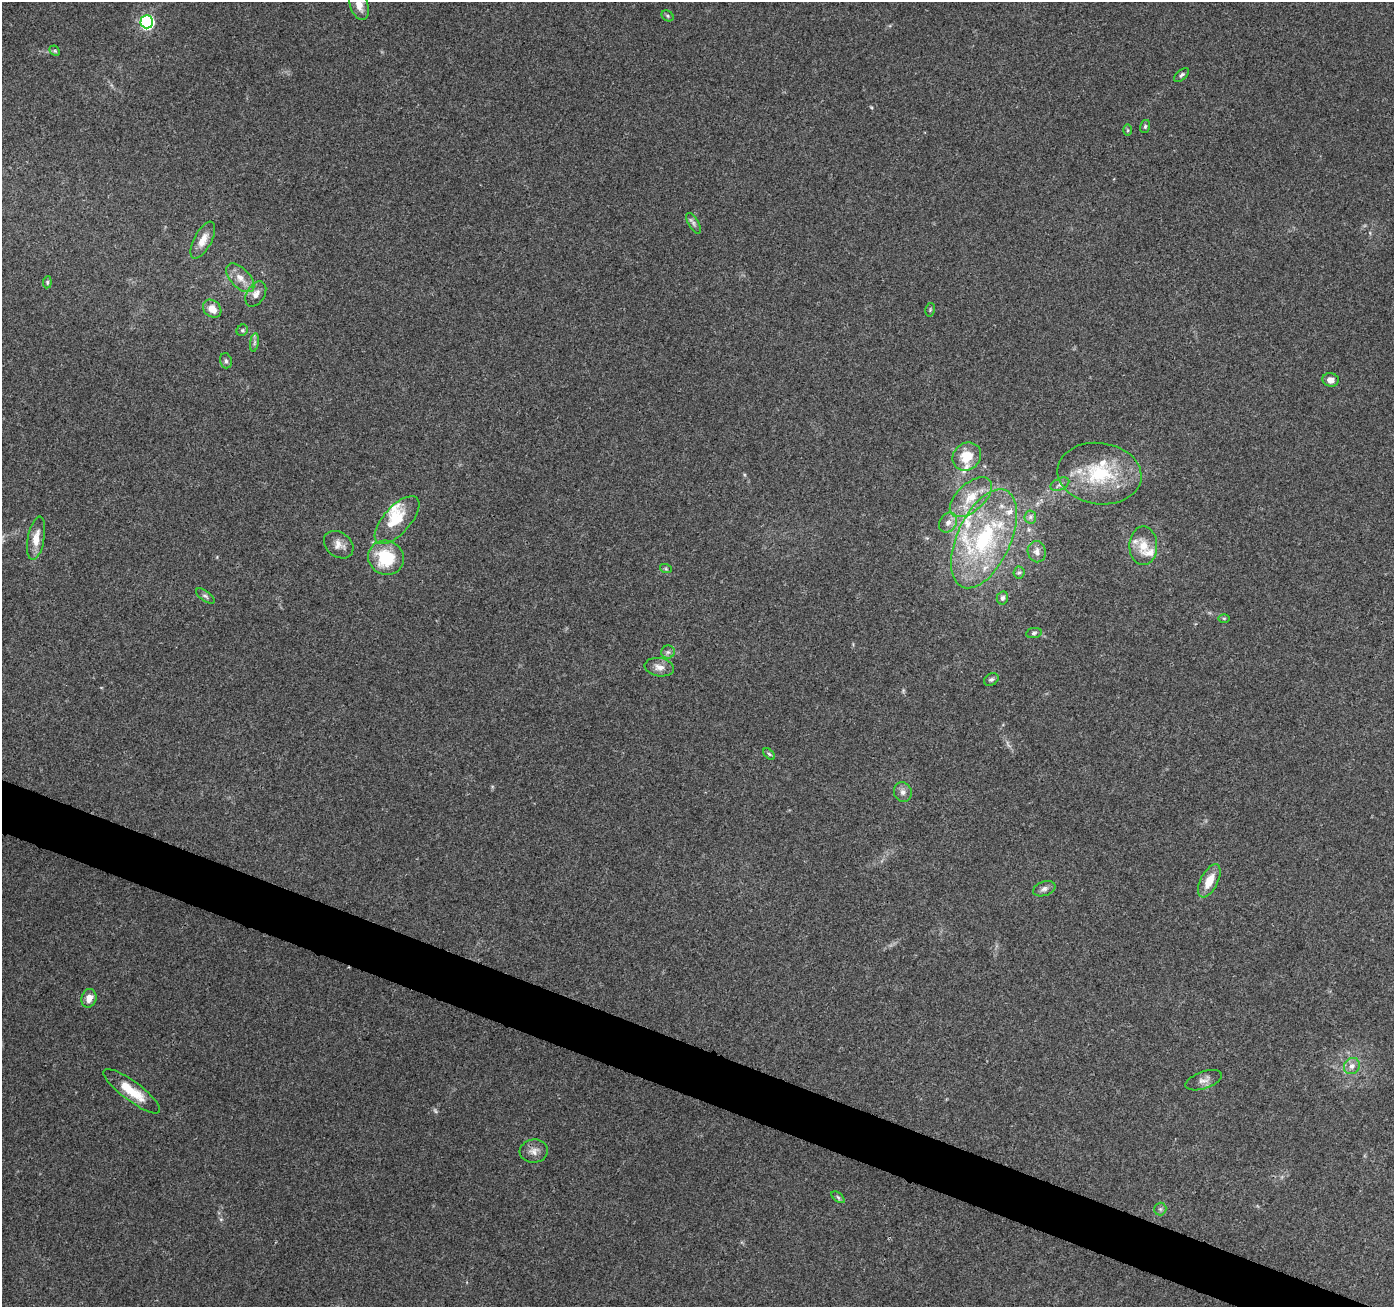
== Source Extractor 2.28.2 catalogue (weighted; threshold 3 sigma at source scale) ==
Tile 6 of 4 x 4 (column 2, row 2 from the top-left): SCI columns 1409-2800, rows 2894-4198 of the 5593 x 5721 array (HDU 1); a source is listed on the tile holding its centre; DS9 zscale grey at full resolution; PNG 1396 x 1309 px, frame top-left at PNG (2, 2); each listed source drawn as its Kron ellipse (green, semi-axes under 4 px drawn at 4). Shown black and unused: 4% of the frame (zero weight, under 3 of 4 exposures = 1% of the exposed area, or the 3 px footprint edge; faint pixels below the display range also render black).
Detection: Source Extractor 2.28.2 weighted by HDU 2 'WHT'; one run over the whole footprint, this tile lists its part. Background 0.0744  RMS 0.0045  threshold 0.0202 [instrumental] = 3 sigma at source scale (4.5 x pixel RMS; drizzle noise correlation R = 1.50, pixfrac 1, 0.0396/0.0396 arcsec/px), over >= 5 px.
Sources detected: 65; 2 too faint to see at this stretch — neither listed nor drawn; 12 inside a brighter listed object's ellipse — not listed separately; the other 51 listed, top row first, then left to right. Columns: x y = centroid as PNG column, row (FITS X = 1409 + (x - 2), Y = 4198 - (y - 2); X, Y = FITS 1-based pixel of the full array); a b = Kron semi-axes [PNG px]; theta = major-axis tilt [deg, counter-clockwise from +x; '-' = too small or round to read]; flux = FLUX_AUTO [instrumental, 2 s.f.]
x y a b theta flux
359 5 15 9 -71 4.6
667 16 6 5 - 0.69
147 22 6 6 - 88
55 51 6 4 -44 0.63
1181 75 9 4 42 1
1145 126 6 5 - 0.77
1128 130 6 4 -90 0.58
694 223 11 5 -61 1.4
203 240 20 8 62 5
240 278 18 9 -46 5
47 282 6 4 83 0.63
256 294 14 9 58 3.2
212 309 10 8 -41 4.8
930 310 7 4 79 0.69
242 330 6 5 - 0.78
254 342 9 4 81 1.1
226 361 8 5 -75 1
1331 380 8 7 - 2.6
967 456 15 13 41 10
1099 474 42 30 -8 31
1060 484 10 5 26 1.5
971 497 25 13 42 11
1030 517 6 6 - 1.2
397 520 30 13 48 9.7
948 522 10 8 57 2.7
36 538 22 8 79 6
984 539 53 27 65 51
339 545 16 12 -38 3.8
1143 546 19 14 90 7.4
1037 552 10 9 - 2.2
386 558 18 17 - 21
666 569 6 4 -19 0.6
1019 572 6 5 - 0.83
205 596 11 5 -36 1.2
1002 598 6 5 - 1.4
1224 618 6 4 -1 0.49
1034 633 8 5 9 1
668 652 6 6 - 1.2
659 667 15 9 -10 3.4
991 680 8 5 30 0.99
769 754 7 4 -44 0.8
903 792 10 8 -69 2.1
1209 881 18 8 63 7.3
1044 889 11 7 19 1.9
89 998 9 7 74 3.7
1352 1066 8 7 - 2.6
1204 1080 19 8 19 2.9
132 1091 34 9 -37 11
534 1151 14 11 6 3.3
838 1197 8 4 -37 0.83
1160 1209 6 6 - 0.95
Isophote crosses this tile's border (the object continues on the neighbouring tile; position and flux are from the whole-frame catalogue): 1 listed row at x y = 359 5